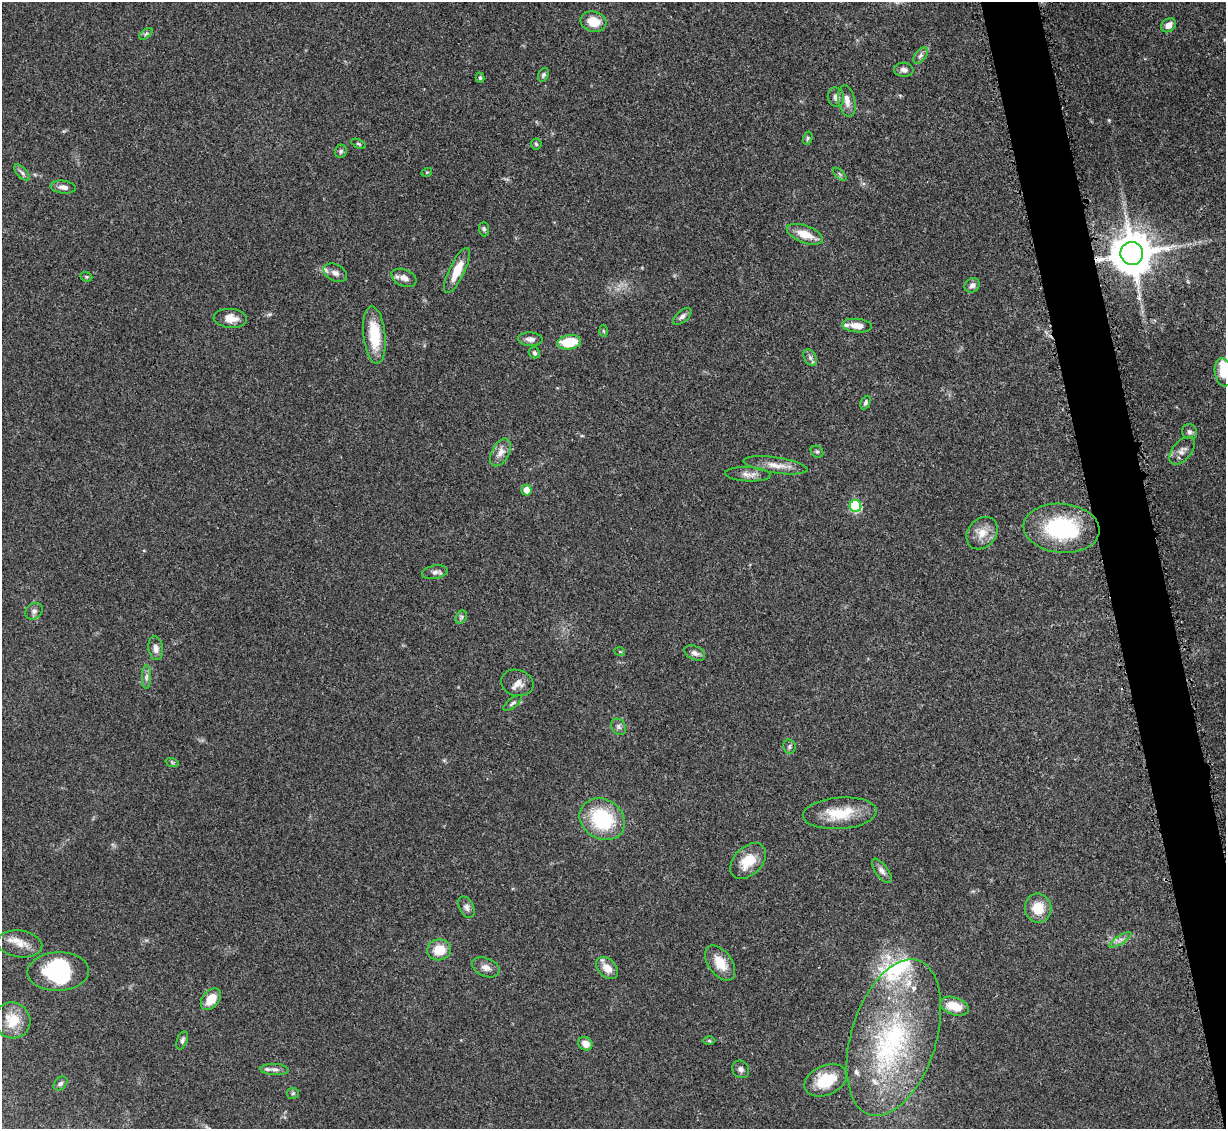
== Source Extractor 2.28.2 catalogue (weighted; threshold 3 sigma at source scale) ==
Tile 6 of 4 x 4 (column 2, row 2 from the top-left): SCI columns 1336-2559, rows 2460-3586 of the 5092 x 5004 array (HDU 1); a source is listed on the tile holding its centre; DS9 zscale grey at full resolution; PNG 1228 x 1131 px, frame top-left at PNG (2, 2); each listed source drawn as its Kron ellipse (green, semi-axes under 4 px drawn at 4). Shown black and unused: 4% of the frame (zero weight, under 3 of 5 exposures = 4% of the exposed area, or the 3 px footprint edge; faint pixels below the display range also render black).
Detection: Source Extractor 2.28.2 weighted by HDU 2 'WHT'; one run over the whole footprint, this tile lists its part. Background 0.0707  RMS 0.0033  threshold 0.0149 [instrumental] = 3 sigma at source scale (4.5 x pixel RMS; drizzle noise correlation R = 1.50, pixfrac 1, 0.05/0.05 arcsec/px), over >= 5 px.
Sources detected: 92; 1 inside a brighter object's white glare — neither listed nor drawn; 8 inside a brighter listed object's ellipse — not listed separately; the other 83 listed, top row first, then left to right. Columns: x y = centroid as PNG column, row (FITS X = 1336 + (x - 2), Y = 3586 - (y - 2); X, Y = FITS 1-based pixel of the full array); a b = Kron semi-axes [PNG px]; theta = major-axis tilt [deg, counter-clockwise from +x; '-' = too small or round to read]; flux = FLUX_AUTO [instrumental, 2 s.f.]
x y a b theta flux
593 22 13 10 -13 5.9
1168 25 8 6 38 2.2
146 34 7 4 37 0.56
920 56 9 5 52 1.2
904 70 10 7 -4 1.3
543 75 7 5 63 0.63
480 78 5 4 - 0.47
836 97 10 8 -74 1.6
847 101 16 8 -78 2.7
808 138 7 4 74 0.51
359 144 8 4 -26 0.48
536 144 5 5 - 0.53
341 151 6 6 - 0.76
427 172 5 3 - 0.32
22 173 10 5 -47 0.96
840 174 8 3 -45 0.5
63 187 12 6 -7 1.6
484 229 7 5 -88 0.67
805 234 19 8 -20 5.4
1132 254 11 11 - 1200
457 270 25 7 64 6.4
335 273 13 8 -26 1.7
86 277 6 4 -20 0.46
404 278 13 8 -22 2.2
972 285 8 7 - 1.2
682 316 11 5 41 1.1
230 318 16 9 -4 3.9
857 326 15 6 -6 3.7
603 331 6 4 -87 0.39
374 335 29 11 -84 12
530 339 12 7 -3 1.6
569 342 12 7 9 10
534 353 6 5 - 0.67
810 358 9 6 -63 1.1
1223 372 14 8 -82 5.6
865 403 7 4 65 0.69
1189 432 8 7 - 1
1182 451 16 9 49 2.1
500 452 15 8 61 2.7
817 452 7 5 -37 0.66
776 465 32 8 -8 4.2
748 474 23 7 -3 2.4
526 490 5 5 - 3.6
855 506 6 6 - 30
1061 528 38 24 -5 31
982 533 18 14 50 4.5
435 572 13 6 11 1.4
34 611 9 7 37 1.2
461 617 7 5 61 0.66
156 648 12 7 -82 1.9
620 652 5 3 - 0.26
695 653 11 6 -25 1.3
146 677 12 4 89 1.1
517 683 16 13 -17 2.7
513 703 11 4 38 0.78
618 727 8 7 - 1.1
789 747 7 6 - 0.73
172 762 7 4 -19 0.5
840 813 37 15 4 11
602 819 24 20 -31 23
748 861 21 14 45 7.9
882 871 14 6 -54 1.5
466 907 11 7 -63 1.4
1038 908 14 13 - 6.7
1120 940 13 4 32 1.4
20 944 22 13 -8 4.8
439 950 12 10 8 6.3
720 963 20 12 -54 6.1
486 967 15 9 -22 2.1
607 968 13 8 -47 3.7
58 971 31 19 2 24
211 999 12 8 50 5.2
954 1006 15 8 -19 6.1
12 1020 18 17 - 7.1
894 1037 81 42 72 60
182 1040 9 5 68 0.97
709 1041 6 4 -1 0.41
585 1044 7 6 - 3
274 1069 14 5 -2 1.4
741 1069 9 8 - 1.2
826 1080 22 14 24 11
60 1083 8 6 43 0.78
293 1093 6 5 - 0.54
Overlapping masked pixels (flux is a lower limit): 1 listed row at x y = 1132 254
Isophote crosses this tile's border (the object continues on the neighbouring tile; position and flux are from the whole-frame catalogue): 1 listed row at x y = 1223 372